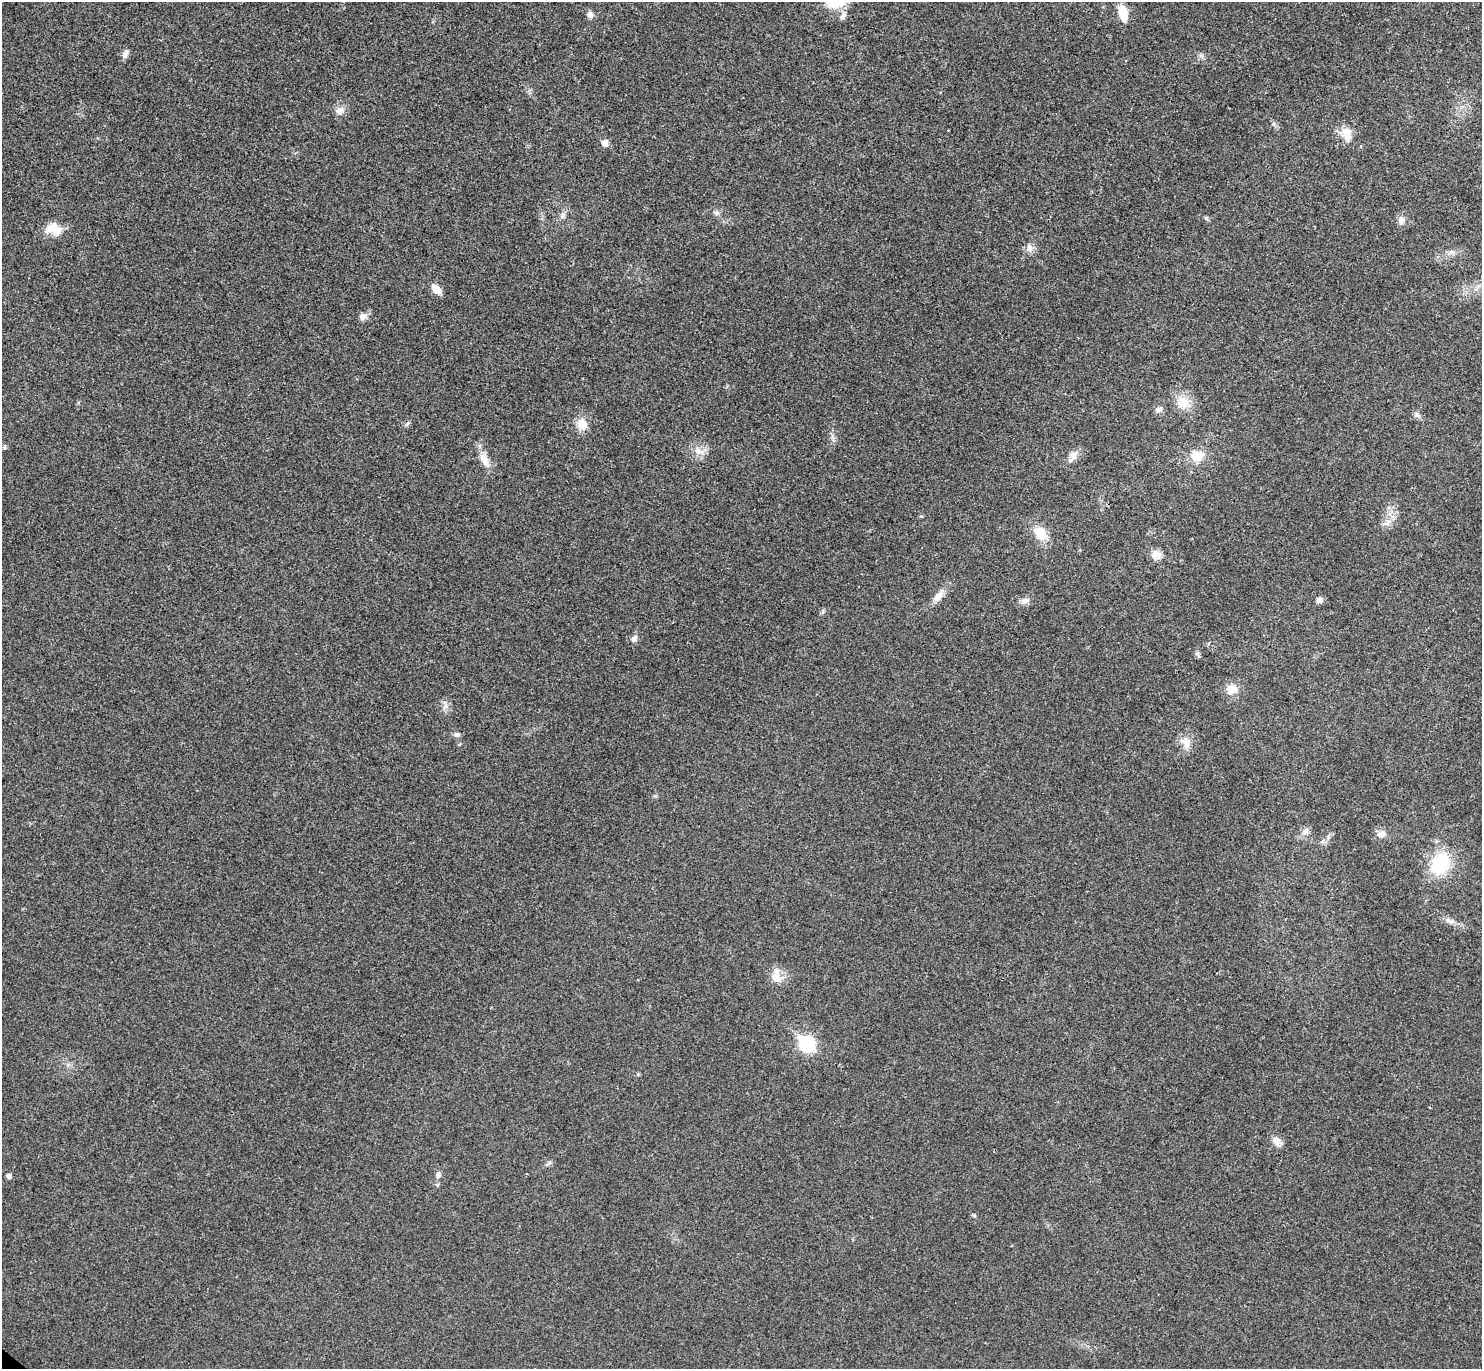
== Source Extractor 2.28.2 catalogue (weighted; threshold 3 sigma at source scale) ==
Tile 10 of 4 x 4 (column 2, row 3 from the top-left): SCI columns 1520-2999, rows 1569-2935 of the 6002 x 6011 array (HDU 1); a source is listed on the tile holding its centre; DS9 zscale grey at full resolution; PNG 1484 x 1371 px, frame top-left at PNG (2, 2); no overlay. Shown black and unused: <1% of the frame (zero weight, under 3 of 4 exposures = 6% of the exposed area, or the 3 px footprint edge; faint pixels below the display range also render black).
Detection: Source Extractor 2.28.2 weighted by HDU 2 'WHT'; one run over the whole footprint, this tile lists its part. Background 0.0203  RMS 0.0058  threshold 0.026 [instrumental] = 3 sigma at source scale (4.5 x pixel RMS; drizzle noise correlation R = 1.50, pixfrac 1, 0.05/0.05 arcsec/px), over >= 5 px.
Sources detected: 47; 1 inside a brighter listed object's ellipse — not listed separately; the other 46 listed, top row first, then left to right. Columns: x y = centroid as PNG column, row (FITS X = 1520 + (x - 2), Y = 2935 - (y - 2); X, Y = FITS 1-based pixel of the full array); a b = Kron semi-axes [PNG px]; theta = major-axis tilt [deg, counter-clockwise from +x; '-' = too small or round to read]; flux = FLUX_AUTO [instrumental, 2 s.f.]
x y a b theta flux
1123 13 14 7 -77 14
590 15 9 7 -84 2.3
843 16 12 7 56 2.7
125 54 10 6 64 2.8
1201 56 9 3 -45 1.2
340 110 12 10 26 4
1347 137 14 11 -23 5.8
604 143 7 7 - 3.8
716 213 7 7 - 1.6
563 215 9 6 83 1.7
1206 218 6 4 -45 0.82
1401 220 10 9 - 3.4
53 229 21 14 -13 9.2
1029 248 11 9 89 3.4
436 289 12 7 -48 6
363 316 11 9 6 2.7
1183 403 19 15 -21 9.3
1159 410 9 7 22 2.3
1416 414 7 4 -71 1.2
582 424 16 13 -55 6.7
4 447 6 4 -90 0.83
698 451 14 9 -26 5
1073 456 14 9 76 3.7
1197 456 16 14 18 9.4
484 460 21 9 -57 6.4
1040 533 17 13 -48 11
1156 554 13 10 -46 4.6
938 597 18 8 50 4.9
1319 600 8 7 - 2.2
1024 601 11 8 32 2.7
634 638 8 7 - 2.1
1197 654 10 4 -79 1.2
1232 689 14 12 20 6.3
457 735 9 6 4 1.8
1186 743 16 11 -74 5.9
1305 831 11 7 45 2.8
1381 834 10 8 2 3.4
1322 841 7 5 44 1.4
1440 864 24 18 60 31
1449 921 15 6 -24 3
776 978 13 11 -28 6.2
807 1044 9 8 - 72
1277 1141 12 10 -58 4
549 1163 9 4 35 1.2
438 1175 8 7 - 1.8
9 1176 6 5 - 1.8
Unlisted compact peaks at least as high as the median listed source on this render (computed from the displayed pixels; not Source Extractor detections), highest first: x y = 655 796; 921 516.